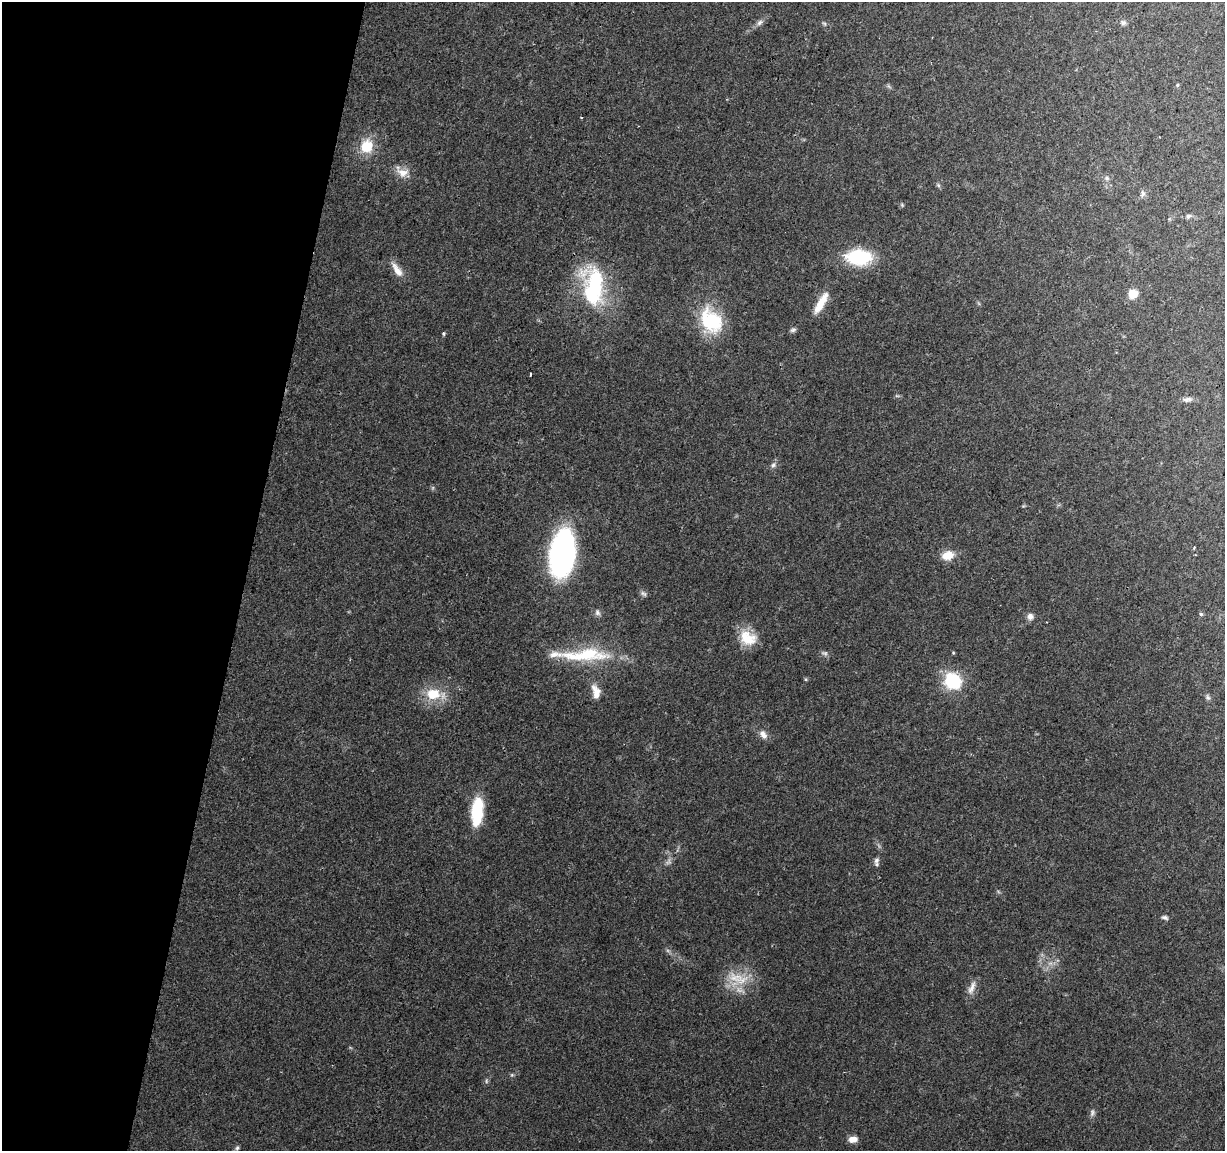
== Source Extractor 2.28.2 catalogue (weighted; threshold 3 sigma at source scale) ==
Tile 9 of 4 x 4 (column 1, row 3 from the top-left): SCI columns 1-1223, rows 1378-2526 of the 4899 x 5108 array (HDU 1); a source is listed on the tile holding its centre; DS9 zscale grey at full resolution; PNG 1227 x 1153 px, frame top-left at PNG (2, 2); no overlay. Shown black and unused: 20% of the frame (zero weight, under 2 of 3 exposures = <1% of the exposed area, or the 3 px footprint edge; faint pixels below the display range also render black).
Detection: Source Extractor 2.28.2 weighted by HDU 2 'WHT'; one run over the whole footprint, this tile lists its part. Background 0.0968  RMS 0.0061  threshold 0.0276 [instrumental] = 3 sigma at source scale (4.5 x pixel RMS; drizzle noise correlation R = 1.50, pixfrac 1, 0.0396/0.0396 arcsec/px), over >= 5 px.
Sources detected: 52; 2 too faint to see at this stretch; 1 cosmic-ray / hot-pixel residue — not listed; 2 inside a brighter listed object's ellipse — not listed separately; the other 47 listed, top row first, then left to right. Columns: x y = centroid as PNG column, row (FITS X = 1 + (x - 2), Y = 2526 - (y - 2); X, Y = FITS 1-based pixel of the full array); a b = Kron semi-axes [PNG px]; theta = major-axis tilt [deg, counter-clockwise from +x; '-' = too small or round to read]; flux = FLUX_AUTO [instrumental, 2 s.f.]
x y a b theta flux
760 23 9 6 46 2.1
824 23 7 4 -19 0.91
1123 23 8 7 - 1.7
1177 85 5 3 - 0.6
367 146 16 14 69 16
403 172 18 12 -10 7
1107 178 7 6 - 1.6
938 185 7 4 -71 0.96
1143 194 10 6 82 1.8
902 205 6 4 -47 0.78
1188 216 7 6 - 1.4
859 257 21 13 -2 49
397 270 23 8 -57 6.6
593 286 51 27 -85 65
1133 294 9 8 - 8.4
821 303 29 8 60 11
711 321 33 24 -53 35
793 330 8 5 11 1.4
443 333 4 4 - 0.94
530 375 3 2 - 1.2
1187 399 14 6 10 2.5
773 465 8 7 - 1.9
1194 548 4 2 - 0.62
562 553 39 20 82 170
947 555 14 10 18 8.6
643 594 9 5 -35 1.6
597 612 8 7 - 1.9
1201 614 5 4 - 0.87
1030 616 9 8 - 2.9
748 638 23 17 -31 15
824 653 10 5 -15 1.7
953 653 4 4 - 0.61
587 654 61 19 0 36
953 681 7 7 - 150
596 691 20 10 -75 6.5
433 694 20 14 -6 16
1208 697 8 6 -61 1.5
763 734 12 8 -49 3.9
477 812 30 12 86 30
876 860 9 7 61 2.1
1165 917 8 5 -14 1.5
738 979 35 20 -11 19
972 988 21 7 68 4.6
512 1075 6 4 -17 0.83
1092 1112 11 6 78 1.9
853 1139 9 6 8 5.1
237 1148 6 5 - 1.2